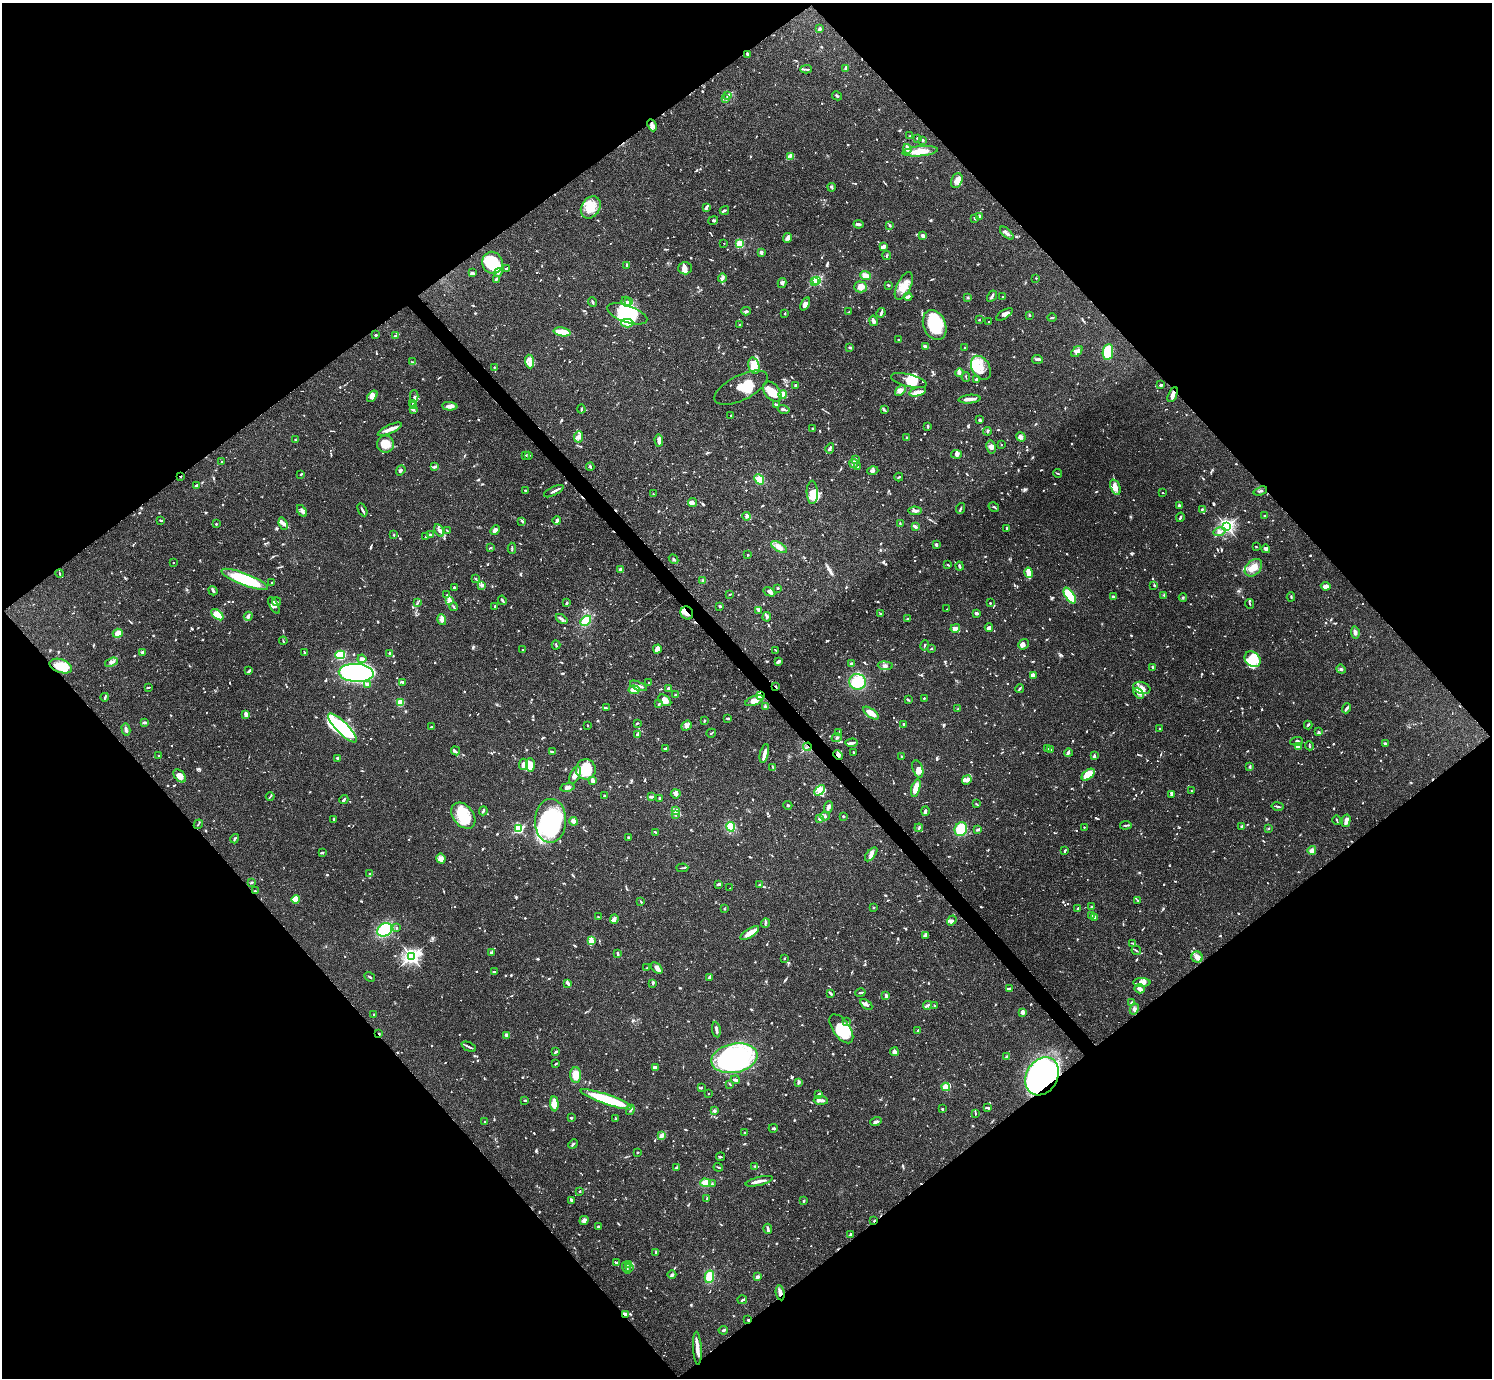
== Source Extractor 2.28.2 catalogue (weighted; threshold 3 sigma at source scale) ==
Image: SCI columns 1-5958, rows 159-5659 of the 5961 x 5958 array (HDU 1 of 3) = the unmasked area's bounding box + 8 px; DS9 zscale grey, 4 x 4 block average (1 PNG px = mean of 4 x 4 image px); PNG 1494 x 1380 px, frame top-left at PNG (2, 3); each listed source drawn as its Kron ellipse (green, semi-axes under 4 px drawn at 4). Shown black and unused: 50% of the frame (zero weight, under 3 of 4 exposures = <1% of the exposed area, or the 3 px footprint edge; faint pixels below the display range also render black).
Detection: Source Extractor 2.28.2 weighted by HDU 2 'WHT'. Background 0.0692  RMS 0.0032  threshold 0.0144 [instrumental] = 3 sigma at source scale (4.5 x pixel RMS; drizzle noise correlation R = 1.50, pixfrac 1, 0.05/0.05 arcsec/px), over >= 5 px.
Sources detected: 1590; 11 too faint to see at this stretch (4 x 4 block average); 18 inside a brighter object's white glare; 12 cosmic-ray / hot-pixel residue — neither listed nor drawn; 61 coinciding with a brighter row at this scale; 142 inside a brighter listed object's ellipse — not listed separately; of the other 1346, all 500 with FLUX_AUTO >= 1.72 (the completeness limit of this list) listed and drawn (846 fainter detections not listed), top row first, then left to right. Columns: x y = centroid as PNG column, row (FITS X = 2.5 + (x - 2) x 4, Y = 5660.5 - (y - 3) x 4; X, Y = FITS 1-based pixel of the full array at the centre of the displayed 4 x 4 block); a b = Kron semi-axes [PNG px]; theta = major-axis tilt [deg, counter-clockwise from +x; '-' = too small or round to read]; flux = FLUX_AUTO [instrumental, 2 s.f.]
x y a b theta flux
819 29 3 2 - 5.2
747 54 3 2 - 3.6
845 68 3 2 - 3.6
806 69 6 2 1 3
728 96 3 3 - 3.8
837 96 5 2 - 4
726 98 3 2 - 2.7
652 125 6 4 -65 8.4
910 136 3 2 - 1.8
918 138 2 2 - 7.8
923 140 3 2 - 2.5
907 149 5 3 - 7.7
920 151 18 5 5 35
790 156 3 2 - 2.4
957 181 8 5 69 14
832 187 4 2 - 2.9
591 207 12 9 58 32
706 208 4 2 - 4.5
724 210 5 3 - 2.9
980 216 3 3 - 5.2
975 219 2 2 - 2.2
713 220 5 3 - 2.6
859 224 5 3 - 4
890 225 3 2 - 3
1007 233 8 3 -42 6.6
923 236 4 2 - 5.7
788 238 5 4 - 5.6
724 243 2 2 - 1.9
740 244 2 2 - 120
884 247 3 2 - 9.4
761 252 2 2 - 5.8
887 255 4 2 - 2.7
492 263 11 10 - 78
627 265 4 2 - 4
506 268 2 2 - 3.1
685 268 6 6 - 8.8
472 273 4 3 - 3.6
498 273 4 2 - 4.3
865 275 5 4 - 10
722 278 4 3 - 4.7
1036 278 2 2 - 1.9
496 279 2 2 - 8
817 280 2 2 - 190
815 282 2 2 - 13
782 283 5 3 - 4.2
888 285 3 2 - 1.9
904 286 15 7 63 25
860 287 6 5 - 19
992 296 6 2 61 6.6
1002 296 2 2 - 1.8
908 297 4 2 - 6.9
968 297 2 2 - 13
628 301 4 2 - 2.8
593 302 4 2 - 3.4
626 302 5 2 - 3.7
805 304 7 3 64 11
746 311 5 2 - 3.3
849 312 3 2 - 1.8
785 313 2 2 - 2
881 313 5 3 - 3.9
627 314 21 8 -19 61
1004 314 9 3 33 7.9
1029 315 2 2 - 3.2
1052 318 5 2 - 2.2
979 320 2 2 - 2.4
873 321 5 3 - 9.2
989 322 2 2 - 2.4
627 323 6 3 0 7.8
740 324 4 2 - 1.9
935 325 15 11 -69 85
562 332 8 2 -10 59
376 335 2 2 - 9.2
395 335 4 2 - 2.1
899 340 2 2 - 4.1
925 346 4 2 - 5.4
850 348 4 2 - 2.6
965 348 3 2 - 1.9
1077 351 7 4 45 6.6
1108 352 8 5 82 75
1037 359 5 2 - 4.6
529 361 7 3 -85 7.7
413 362 4 2 - 1.9
754 366 8 5 -74 26
494 367 2 2 - 1.8
981 368 13 9 -59 26
959 373 4 2 - 2.6
966 377 4 2 - 1.8
976 379 3 3 - 2.1
909 381 18 6 -14 28
795 385 3 2 - 2.7
1161 385 3 2 - 4.6
741 388 29 12 27 49
900 390 6 3 42 7.8
772 392 11 7 -51 35
918 392 9 4 16 11
783 394 4 4 - 14
1173 395 8 3 66 9.3
372 396 6 3 52 7.3
414 396 6 3 -89 3.6
970 399 11 2 6 19
413 403 2 2 - 2.1
776 405 3 2 - 4.1
413 406 3 2 - 2.6
450 406 8 4 -4 10
581 409 4 2 - 2.2
783 409 6 2 -15 9.6
884 409 3 2 - 2.2
413 410 2 2 - 4.1
731 415 2 2 - 1.8
980 420 3 2 - 5
928 426 3 2 - 3.5
390 429 13 4 25 14
812 429 3 2 - 4.4
987 431 4 3 - 3.3
579 437 5 4 - 7.3
1021 437 5 3 - 7.3
907 438 4 2 - 3.5
295 440 2 2 - 1.9
659 440 6 3 -88 9.7
385 444 8 8 - 25
1001 444 2 2 - 1.9
991 447 7 4 -78 7
830 448 5 2 - 5.7
956 454 5 3 - 4
526 455 2 2 - 2.3
529 455 4 2 - 1.8
856 460 4 3 - 3.9
222 462 2 2 - 2.6
854 464 4 4 - 5
857 466 3 2 - 2.4
434 467 4 2 - 5.5
590 467 4 2 - 2.3
401 470 5 2 - 3.8
873 471 5 3 - 5.3
1057 473 4 2 - 2.1
301 474 3 2 - 1.9
181 476 2 2 - 1.9
899 477 4 2 - 2.1
759 479 5 4 - 20
196 486 3 2 - 5
1115 487 8 5 -69 12
525 490 2 2 - 2.9
554 491 11 2 26 5.7
1260 491 7 2 19 2.5
812 492 11 5 -89 26
1163 493 2 2 - 1.8
653 494 2 2 - 2
692 503 5 3 - 7.1
1179 505 2 2 - 3.4
994 507 5 2 - 3.2
960 508 5 2 - 2.8
1202 509 3 2 - 2.8
362 510 7 2 -62 3.7
302 511 6 2 -58 6.6
915 511 6 3 -4 6.2
746 516 4 2 - 2.6
1265 516 3 2 - 3.6
1180 517 5 2 - 2.8
557 520 4 3 - 5.5
161 521 3 2 - 2.5
522 521 3 2 - 3
216 524 2 2 - 3.1
283 524 6 4 -69 6.7
900 524 3 2 - 2.9
915 526 3 2 - 8
1227 526 3 3 - 410
1007 528 3 2 - 2.4
439 530 7 3 -63 6
447 530 3 2 - 1.7
495 530 5 4 - 11
1219 532 6 3 16 10
430 534 3 2 - 2.5
394 535 2 2 - 2.2
426 537 3 2 - 1.8
936 544 3 2 - 4.5
491 547 2 2 - 4.5
779 547 9 4 -32 14
1257 547 2 2 - 1.8
512 548 5 2 - 2.3
1266 549 4 3 - 4.1
748 555 2 2 - 1.9
674 559 5 3 - 3.2
173 563 2 2 - 3.5
948 565 3 2 - 2.3
959 566 4 2 - 3
1253 568 10 7 46 17
621 570 4 3 - 8.4
60 573 4 2 - 2.1
1028 573 5 2 - 34
476 578 2 2 - 1.8
245 579 25 6 -21 120
703 580 3 2 - 2.5
272 583 2 2 - 4.3
482 585 4 3 - 3.9
1154 585 4 2 - 2
1326 586 5 4 - 7.6
454 588 2 2 - 5.9
778 588 2 2 - 2.6
213 591 5 3 - 3.6
769 592 6 3 -30 6.4
447 594 3 2 - 1.8
730 594 2 2 - 1.9
1164 595 3 2 - 1.7
1070 596 9 4 -57 130
1113 597 4 2 - 2.8
1291 597 5 2 - 1.8
1183 598 4 2 - 1.9
502 600 5 2 - 3.5
449 601 4 3 - 3.6
276 602 5 2 - 2.3
417 603 3 2 - 2.5
567 603 4 2 - 2.3
990 603 2 2 - 2.5
1250 604 5 2 - 1.8
274 605 9 4 -61 10
495 606 2 2 - 2.2
720 606 2 2 - 4.8
453 607 4 2 - 2.7
947 609 2 2 - 1.8
758 611 4 3 - 3.8
687 613 7 6 - 12
976 613 3 3 - 4.1
881 614 2 2 - 1.7
217 615 7 3 -40 47
248 616 4 3 - 4.2
767 617 5 3 - 3.1
442 619 5 3 - 11
562 619 6 2 -35 4.5
907 619 2 2 - 2.3
586 621 6 4 40 30
955 628 5 3 - 8.7
989 628 4 2 - 9.5
1355 632 6 3 -83 6.4
118 633 5 4 - 17
283 641 4 2 - 1.9
1023 644 6 4 39 7.7
556 645 4 2 - 2.1
924 645 5 2 - 2
657 649 4 3 - 15
931 649 3 2 - 1.9
522 650 2 2 - 2.4
776 650 4 2 - 1.8
142 652 2 2 - 23
304 652 3 2 - 2.3
390 654 3 2 - 5.6
340 655 5 4 - 89
362 659 4 2 - 10
1253 659 9 7 -41 36
779 661 3 2 - 9.4
111 662 7 3 21 6.3
851 663 3 2 - 2.6
61 666 11 6 -19 53
885 666 7 3 -4 5.1
1153 667 4 2 - 2.2
1341 669 5 2 - 4
249 671 4 2 - 4.1
356 673 17 9 -4 820
1033 675 3 2 - 4.1
403 682 4 2 - 4
857 682 8 8 - 57
649 683 2 2 - 2.5
368 684 4 3 - 5.7
638 686 9 3 -22 6.7
148 687 3 2 - 1.9
776 687 4 2 - 2.1
668 688 2 2 - 6.7
1142 688 9 6 -18 13
1019 689 4 2 - 2.4
634 690 5 3 - 24
1139 693 6 3 -48 6
675 695 2 2 - 1.9
760 696 4 3 - 91
105 697 4 2 - 2.5
924 698 2 2 - 2.7
665 700 7 4 -39 13
908 700 3 2 - 2
754 701 9 4 21 22
400 702 4 3 - 41
659 704 4 2 - 2.9
765 707 3 3 - 3.1
606 708 4 2 - 3.1
1347 708 5 2 - 5.6
958 709 2 2 - 2
871 713 9 3 -37 28
246 714 4 2 - 10
728 718 3 2 - 3.6
704 721 3 2 - 3.1
144 722 3 2 - 7.1
637 723 2 2 - 1.9
903 724 2 2 - 3.1
587 725 2 2 - 1.8
1308 725 4 2 - 2.5
686 726 6 4 39 5.7
432 727 3 2 - 2.4
342 728 19 6 -45 97
126 729 6 3 -76 5.3
1160 729 2 2 - 2.2
839 732 3 2 - 2.1
1319 732 3 2 - 2.5
711 733 5 2 - 2.8
637 735 3 2 - 1.8
837 738 5 3 - 3
1297 741 6 3 5 5.8
852 743 6 2 3 7
1385 743 3 2 - 3.9
1309 746 4 2 - 2
807 747 4 2 - 2.7
1299 747 4 2 - 3.8
666 748 4 2 - 4.6
1047 749 2 2 - 2.6
1051 750 3 2 - 2.7
455 751 5 2 - 2.7
552 752 4 2 - 2
764 753 9 2 76 13
853 753 3 2 - 1.9
1068 753 4 4 - 3.8
838 755 5 3 - 8.8
158 756 2 2 - 2.1
902 756 2 2 - 2.5
1094 756 3 2 - 4.9
338 758 3 2 - 5
523 764 6 4 83 9.5
530 765 7 4 -87 22
773 767 4 2 - 1.8
1250 767 4 2 - 2.6
586 769 10 10 - 55
918 769 9 5 -71 12
575 775 9 4 66 14
1088 775 7 4 40 39
180 776 7 5 -48 15
592 780 3 2 - 11
967 780 5 3 - 7.2
567 787 7 3 11 6.6
916 788 9 3 74 27
820 790 6 4 48 11
1191 791 2 2 - 1.8
676 794 5 4 - 5.4
1172 794 4 2 - 3.5
270 796 4 2 - 2.1
604 796 3 2 - 2
651 797 4 2 - 3.7
659 798 2 2 - 3.4
344 800 4 2 - 3.2
976 804 3 2 - 2.3
788 805 4 2 - 2.1
1278 806 6 2 -12 2.9
828 807 6 3 68 6.5
675 810 3 3 - 5.2
483 811 4 2 - 3.8
925 811 4 2 - 5.6
675 815 3 2 - 2.3
463 816 14 10 -50 62
825 816 5 3 - 4.3
843 816 2 2 - 2.6
334 819 4 2 - 2.5
819 819 3 3 - 4.3
1337 820 5 2 - 2
551 821 22 15 88 220
573 821 4 3 - 7.6
1346 821 6 3 77 10
198 824 5 2 - 1.8
1126 825 6 2 7 2.9
731 827 5 4 - 33
1084 827 2 2 - 1.8
1241 827 3 2 - 2.8
919 828 4 2 - 1.9
518 829 2 2 - 170
961 829 7 6 - 45
978 829 3 2 - 6
1268 829 2 2 - 1.9
655 832 3 2 - 2.1
628 837 2 2 - 1.8
235 839 5 2 - 2.1
1065 850 4 2 - 3
1312 850 4 3 - 9
322 853 3 2 - 2.7
871 854 8 3 50 8.3
441 859 5 4 - 14
682 868 6 2 4 2.6
370 874 2 2 - 3.7
251 882 4 2 - 1.8
719 884 4 3 - 4.1
759 885 2 2 - 3.3
730 888 2 2 - 2.3
255 891 3 2 - 1.9
295 899 4 3 - 29
1138 901 4 2 - 1.9
641 902 3 2 - 2.4
873 907 2 2 - 1.8
1091 907 2 2 - 5.8
1078 908 2 2 - 4.5
724 909 2 2 - 2
1091 915 2 2 - 4.4
599 917 3 2 - 2
1095 917 4 2 - 4.6
614 919 4 3 - 6.7
952 920 5 4 - 4.2
765 923 5 2 - 3
397 928 2 2 - 1.8
385 930 8 6 34 120
750 933 11 4 32 19
925 936 4 4 - 4.4
592 940 4 4 - 7.1
1133 943 4 2 - 3
1136 950 5 2 - 2.2
492 953 3 2 - 1.9
617 953 3 2 - 3.1
412 957 4 3 - 580
1197 957 5 5 - 9.4
784 958 2 2 - 1.9
647 968 2 2 - 2.6
657 968 7 3 -41 9.1
494 972 4 2 - 2.5
370 977 6 2 -36 2.2
709 977 3 2 - 4
567 983 4 2 - 6
653 983 3 2 - 2.3
1142 983 9 4 0 12
1009 988 4 2 - 3.5
1140 989 5 4 - 6.3
831 993 4 2 - 5
860 993 5 2 - 3.1
886 996 3 2 - 8
1131 1003 3 2 - 2.4
866 1004 7 3 -35 7.3
928 1005 5 2 - 4.3
935 1006 2 2 - 2.8
1134 1009 6 4 62 5.4
1022 1012 4 3 - 7.9
374 1014 2 2 - 3.2
847 1022 4 2 - 1.7
841 1029 17 8 -55 65
716 1030 8 2 -81 6.6
918 1031 3 2 - 4.2
379 1034 2 2 - 2.6
507 1035 3 2 - 2.1
469 1047 8 2 -24 4.1
556 1052 4 2 - 4
894 1052 4 3 - 13
1007 1057 2 2 - 22
734 1058 23 14 11 290
556 1064 3 2 - 1.9
655 1068 3 3 - 8.8
576 1075 8 5 -89 21
1042 1076 20 15 61 630
735 1080 4 2 - 6.2
799 1082 4 3 - 4
730 1084 3 2 - 2
946 1087 4 2 - 48
701 1088 3 2 - 2.1
708 1093 2 2 - 2.8
819 1094 4 2 - 2.7
606 1099 27 5 -19 130
525 1100 3 2 - 4.5
821 1100 7 3 -4 6.9
554 1104 7 3 -86 34
988 1108 3 2 - 1.8
942 1109 2 2 - 3
630 1110 5 3 - 3.9
714 1111 4 2 - 3.9
975 1113 4 2 - 1.8
571 1118 2 2 - 3.2
616 1119 2 2 - 2
484 1122 2 2 - 2
876 1122 6 2 17 4.8
773 1128 4 2 - 2.6
745 1133 3 2 - 3.4
662 1135 3 3 - 3.8
573 1144 5 2 - 3.3
638 1153 3 2 - 1.7
721 1157 4 2 - 2.1
755 1166 2 2 - 2.3
718 1167 5 2 - 2.2
677 1168 3 2 - 4.1
759 1181 14 2 14 10
705 1183 5 4 - 18
712 1184 3 2 - 1.9
580 1191 2 2 - 2.1
707 1199 3 2 - 1.9
571 1200 3 2 - 3.3
804 1201 3 2 - 2
584 1220 5 3 - 8
874 1221 3 2 - 2.3
598 1227 3 2 - 7.7
768 1229 5 2 - 5.6
850 1235 4 2 - 6.2
656 1252 3 3 - 3
616 1263 3 2 - 2.5
629 1264 3 3 - 4
629 1267 4 2 - 2.7
627 1268 6 3 -71 5.1
672 1275 4 3 - 3.3
709 1277 6 4 77 27
757 1277 3 2 - 5.6
780 1293 7 3 -80 11
742 1300 5 2 - 2.7
625 1314 3 3 - 6.1
748 1320 2 2 - 5.2
723 1330 4 2 - 2.3
697 1348 16 3 -87 17
Overlapping masked pixels (flux is a lower limit): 15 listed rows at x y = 652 125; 1173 395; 181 476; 687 613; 61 666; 776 687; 760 696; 807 747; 838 755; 379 1034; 1042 1076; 874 1221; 780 1293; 625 1314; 748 1320
Diffuse or blended objects may show on this block-average render without a row.